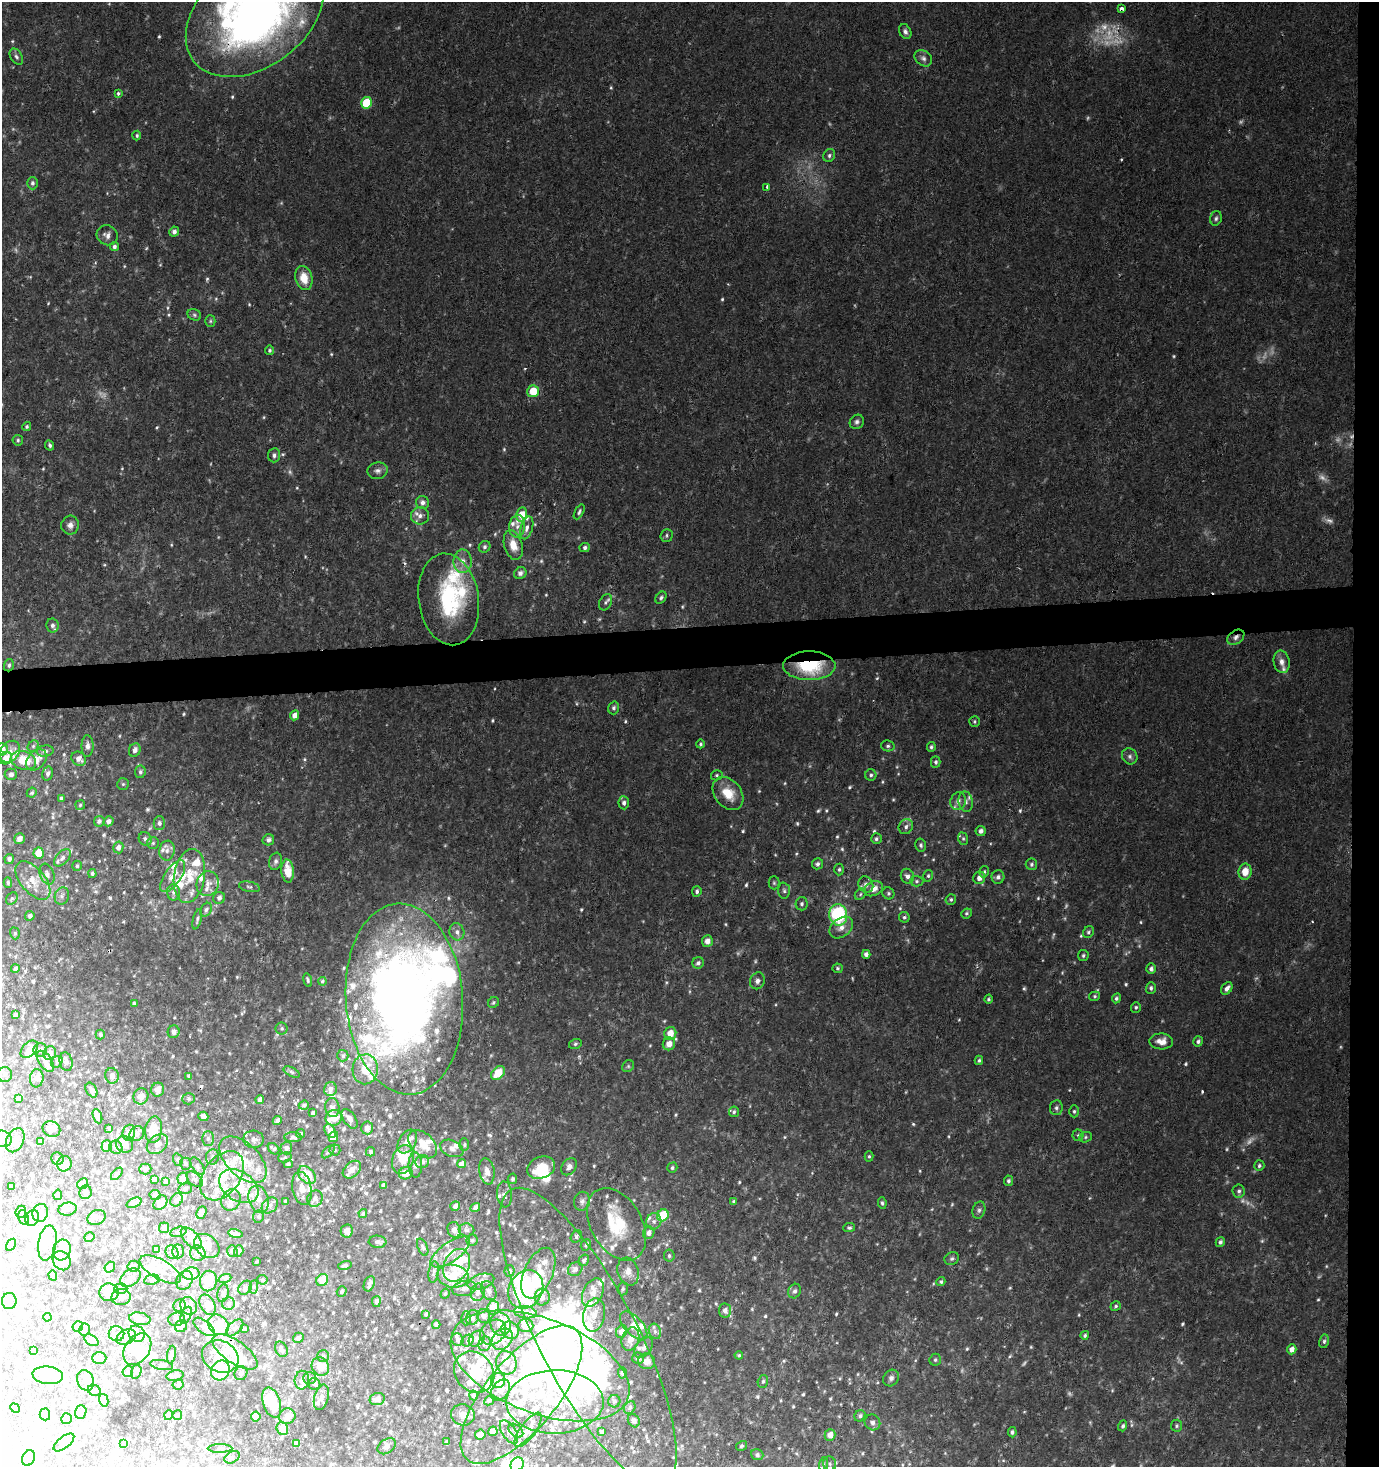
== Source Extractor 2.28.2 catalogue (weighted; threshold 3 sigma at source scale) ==
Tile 6 of 3 x 3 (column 3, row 2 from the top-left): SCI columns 2754-4130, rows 1465-2929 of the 4130 x 4393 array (HDU 1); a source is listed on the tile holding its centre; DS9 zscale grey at full resolution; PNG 1381 x 1469 px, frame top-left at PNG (2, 2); each listed source drawn as its Kron ellipse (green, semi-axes under 4 px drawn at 4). Shown black and unused: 5% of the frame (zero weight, under 2 of 3 exposures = <1% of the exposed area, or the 3 px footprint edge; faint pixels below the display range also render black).
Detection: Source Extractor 2.28.2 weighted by HDU 2 'WHT'; one run over the whole footprint, this tile lists its part. Background 0.0621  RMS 0.0069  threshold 0.0309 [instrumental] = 3 sigma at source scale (4.5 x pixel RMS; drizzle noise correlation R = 1.50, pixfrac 1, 0.0396/0.0396 arcsec/px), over >= 5 px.
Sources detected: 918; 34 too faint to see at this stretch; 50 inside a brighter object's white glare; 2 cosmic-ray / hot-pixel residue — neither listed nor drawn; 118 inside a brighter listed object's ellipse — not listed separately; of the other 714, all 500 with FLUX_AUTO >= 1.08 (the completeness limit of this list) listed and drawn (214 fainter detections not listed), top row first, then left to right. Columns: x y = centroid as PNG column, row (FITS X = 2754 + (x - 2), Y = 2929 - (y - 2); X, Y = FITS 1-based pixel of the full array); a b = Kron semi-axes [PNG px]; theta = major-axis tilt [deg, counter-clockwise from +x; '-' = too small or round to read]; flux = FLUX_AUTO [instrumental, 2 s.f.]
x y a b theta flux
1122 8 3 3 - 14
255 14 77 52 37 510
905 32 8 5 -63 2.4
16 57 9 5 -58 2.1
923 58 9 7 -37 2.7
118 93 4 3 - 1.7
367 103 6 5 - 26
137 136 5 4 - 1.2
829 155 7 5 61 1.8
32 183 6 5 - 1.8
767 187 4 3 - 2.1
1216 218 7 5 73 1.6
174 232 5 4 - 2.6
107 235 11 9 -34 3.6
114 247 4 4 - 1.9
304 278 12 8 -76 12
194 315 7 5 -23 1.5
210 321 5 5 - 1.1
270 350 4 4 - 1.3
533 391 6 5 - 13
857 422 7 6 - 2.1
27 427 4 4 - 1.4
18 440 5 5 - 1.1
50 445 5 4 - 1.6
274 455 7 6 - 2.3
378 471 10 8 10 3
422 503 6 6 - 3.4
579 512 8 4 62 1.4
522 515 7 5 79 12
420 516 9 8 - 3.9
70 525 9 8 - 3.8
517 526 11 8 81 4.4
527 528 12 6 74 3.6
667 535 6 6 - 1.4
513 545 15 9 -74 9.6
485 547 6 5 - 1.6
585 548 5 4 - 2.1
463 561 12 9 -89 6.2
520 573 6 5 - 3
661 598 7 5 54 1.6
449 599 46 30 -81 67
606 602 8 6 63 1.7
52 625 7 6 - 2.3
1236 637 9 6 36 3
1282 662 11 8 -78 4.5
9 665 6 4 72 1.5
809 666 26 14 0 47
614 708 6 5 - 1.7
295 715 5 4 - 5.6
974 721 5 5 - 1.2
700 744 4 4 - 1.1
33 746 6 5 - 1.3
87 746 11 6 89 3.5
888 746 7 5 -12 1.8
931 747 5 4 - 1.4
2 749 6 6 - 7.4
135 750 7 5 66 3.7
45 751 8 5 7 2.2
10 752 12 9 53 5.9
1130 756 8 7 - 2.3
6 758 6 6 - 7.2
79 759 8 6 -39 4.6
23 760 13 9 -17 17
36 760 12 8 48 8.7
936 762 5 5 - 1.6
140 772 6 5 - 1.7
11 774 6 6 - 2.4
48 774 7 5 75 2.3
717 775 6 5 - 1.2
871 775 5 5 - 1.6
123 784 6 6 - 1.1
32 793 5 4 - 1.3
728 793 18 13 -51 15
61 798 4 4 - 1.3
958 801 9 7 75 4.1
966 802 10 7 -79 2.8
624 803 6 5 - 2.2
80 805 5 4 - 1.1
99 821 5 5 - 2.1
109 821 5 4 - 2.8
159 823 7 6 - 2.3
906 827 8 7 - 2.7
981 831 5 5 - 2.8
19 839 5 5 - 4.1
145 839 7 6 - 2
876 839 5 5 - 1.6
963 839 6 5 - 1.3
268 840 6 5 - 3.1
153 843 6 6 - 1.3
921 845 6 5 - 1.6
118 847 6 5 - 3.1
167 851 10 7 82 3.4
39 853 5 5 - 15
62 858 10 6 48 2.8
9 859 5 4 - 2.1
275 861 9 6 73 2.5
817 864 5 5 - 2
1031 864 6 6 - 1.4
77 866 5 4 - 1.3
839 869 6 4 88 1.2
288 871 11 6 -85 14
984 872 6 4 75 1.2
1245 872 8 6 82 9.4
92 873 4 4 - 1.2
47 874 11 7 -70 3.8
173 876 18 8 56 9.1
189 876 27 15 81 20
907 876 8 6 -68 2.8
928 876 6 4 75 1.2
998 877 6 6 - 2.3
979 878 6 6 - 4.6
33 880 23 12 -50 14
917 881 7 5 -1 1.4
8 882 5 4 - 1.1
774 883 6 5 - 1.2
208 884 12 11 - 6.4
866 885 8 7 - 3
249 887 10 5 -11 1.8
873 889 10 7 25 6.5
697 891 5 4 - 1.9
784 891 8 6 -86 1.9
173 892 8 6 -89 2.5
888 893 6 5 - 1.4
860 894 6 5 - 1.3
62 896 9 7 72 2.5
12 898 7 5 53 1.3
219 898 6 5 - 2.6
951 900 5 5 - 1.2
802 904 6 6 - 1.8
206 910 7 5 61 1.6
967 913 5 4 - 1.2
838 915 11 9 -81 64
30 916 5 4 - 2.1
904 917 5 5 - 1.4
197 919 10 4 75 1.5
841 928 13 9 38 5.7
457 932 9 7 -69 3.4
1088 932 6 5 - 1.4
15 933 6 5 - 1.2
707 941 6 5 - 4.7
866 954 4 4 - 3.1
1083 955 5 5 - 1.3
698 963 6 5 - 2.2
837 968 5 5 - 1.4
15 969 4 4 - 1.5
1151 969 5 4 - 2.2
308 980 7 4 -75 1.3
322 981 4 4 - 1.1
757 981 8 7 - 3
1151 988 6 5 - 1.7
1227 988 7 5 55 3.4
1095 996 5 4 - 1.1
1116 998 5 4 - 1.4
404 999 96 58 -85 610
988 999 4 4 - 1.2
493 1003 6 5 - 1.2
134 1004 4 3 - 1.3
1136 1007 5 5 - 1.2
16 1015 4 3 - 1.2
282 1028 6 6 - 1.3
174 1032 6 6 - 2.8
670 1033 6 6 - 7.8
100 1035 5 4 - 1.4
1161 1041 12 8 -2 6.5
1198 1041 5 4 - 1.7
575 1044 6 5 - 1.3
669 1044 6 6 - 6.1
29 1049 10 6 44 3.6
40 1050 7 6 - 3.3
50 1053 7 6 - 4
343 1056 6 5 - 1.7
979 1060 5 4 - 1.2
45 1061 12 6 -55 3.5
57 1062 6 5 - 1.2
66 1062 9 6 -75 1.9
628 1066 6 5 - 1.4
365 1069 15 13 86 13
292 1072 8 4 -27 1.3
498 1073 8 6 45 15
5 1075 7 7 - 2.1
112 1076 8 6 -75 3.4
189 1076 4 3 - 1.5
37 1078 9 7 83 2.5
330 1089 7 6 - 3.3
91 1090 8 5 -61 2.5
158 1090 7 6 - 3.5
141 1096 8 7 - 4.7
19 1099 4 4 - 1.7
189 1099 6 5 - 1.2
260 1100 4 4 - 2.8
304 1105 5 4 - 1.3
332 1107 9 7 -84 3.2
1056 1108 7 6 - 1.9
1074 1111 6 4 -90 1.2
734 1112 5 5 - 1.2
313 1113 4 3 - 1.7
97 1116 7 3 -69 2.5
203 1116 5 4 - 2.4
334 1118 8 7 - 10
350 1119 11 6 -56 2.9
277 1121 4 3 - 1.5
109 1128 4 3 - 1.2
367 1128 6 6 - 3.4
51 1129 9 7 -23 3.4
154 1130 13 8 83 11
330 1131 7 5 -57 5.3
129 1133 8 6 76 6.1
300 1133 4 3 - 1.2
137 1134 8 6 47 2
1078 1135 5 5 - 1.2
293 1137 9 5 -3 1.6
333 1137 5 4 - 5.6
1085 1137 6 5 - 1.2
208 1138 7 5 90 2.1
2 1139 10 8 -15 3.6
254 1139 10 8 -4 3.6
15 1140 12 8 65 5
41 1141 4 4 - 2
407 1141 13 8 58 4.9
124 1144 9 8 - 5.5
157 1144 12 8 39 3.5
423 1144 17 11 -43 11
464 1145 6 5 - 1.2
107 1146 6 5 - 7.3
116 1147 7 6 - 2.3
286 1148 6 6 - 2.2
452 1148 12 8 -23 3.3
273 1149 6 5 - 1.8
335 1150 5 5 - 1.2
328 1152 8 4 45 1.2
370 1152 4 4 - 1.2
869 1156 5 4 - 1.1
212 1157 7 6 - 1.8
285 1157 7 5 16 1.3
57 1159 6 6 - 1.7
178 1160 6 4 -72 1.2
243 1160 29 16 -44 23
403 1160 15 10 72 13
422 1161 7 6 - 3.3
64 1164 8 7 - 7.1
185 1164 6 5 - 1.3
288 1164 4 4 - 1.6
461 1164 4 4 - 5.3
415 1165 13 6 -89 3.5
197 1166 10 5 -57 1.9
1259 1166 5 5 - 1.5
569 1167 9 6 53 3.4
541 1168 14 10 21 14
672 1168 5 5 - 1.3
145 1169 6 5 - 1.2
352 1170 10 7 43 4.9
487 1171 13 7 -80 4.5
406 1173 7 6 - 7.5
117 1174 7 4 46 1.3
307 1175 10 7 -47 16
222 1176 27 18 53 26
183 1178 6 5 - 5.3
154 1179 4 3 - 1.8
195 1179 10 6 -43 1.9
512 1179 5 4 - 1.2
165 1181 4 3 - 1.8
1008 1181 5 4 - 1.6
83 1184 6 5 - 3.5
384 1185 4 4 - 2.3
239 1186 21 14 -33 22
11 1187 4 3 - 1.9
185 1188 7 5 17 1.6
302 1188 17 9 -78 7.3
1239 1191 6 6 - 1.9
85 1192 7 6 - 2.2
505 1194 13 7 -86 2.6
58 1195 5 4 - 1.6
155 1195 5 5 - 1.6
259 1199 13 10 -73 7.8
315 1199 8 7 - 3.9
177 1200 7 5 54 4.5
231 1200 11 9 59 4.7
285 1201 3 3 - 1.1
582 1201 9 8 - 3.1
734 1201 4 3 - 1.5
134 1203 8 4 22 1.7
160 1203 8 6 50 5
882 1203 6 4 -82 1.3
270 1205 9 7 42 2.9
455 1206 5 4 - 2.6
475 1207 5 4 - 3
67 1209 9 6 11 2.6
979 1210 9 6 72 2
21 1212 6 5 - 1.4
201 1212 6 4 66 2.6
40 1213 9 7 71 4.1
363 1214 5 4 - 1.1
663 1215 6 5 - 26
23 1217 7 5 -73 1.4
258 1217 6 5 - 1.2
32 1218 8 6 59 6.1
96 1218 9 7 25 2.8
654 1221 8 7 - 2.9
616 1224 39 25 -60 39
164 1228 5 5 - 4.2
849 1228 6 4 7 1.2
454 1230 8 6 -67 4.4
466 1230 8 6 -11 2.2
347 1231 6 6 - 3.5
178 1232 8 5 15 1.5
649 1233 6 5 - 4
235 1234 7 4 -10 2
89 1237 5 4 - 1.1
576 1237 6 5 - 1.5
191 1238 13 7 -47 8.4
472 1240 5 5 - 1.1
377 1242 9 6 -4 1.9
1220 1242 5 4 - 1.8
47 1243 18 9 80 7.9
11 1245 6 4 58 2.2
586 1245 6 5 - 1.2
207 1246 14 10 -40 6.4
423 1247 9 5 -67 1.5
62 1250 10 9 - 5.1
156 1250 4 4 - 2.4
178 1251 7 6 - 1.7
232 1251 6 5 - 1.5
239 1251 6 4 70 1.5
172 1252 7 6 - 2.3
450 1252 23 9 35 9.8
198 1253 8 7 - 4.5
669 1256 6 5 - 1.3
952 1258 7 6 - 1.6
584 1260 6 5 - 1.7
62 1261 10 8 -55 6.3
256 1262 3 3 - 2
345 1265 7 4 17 1.7
457 1265 17 12 65 20
133 1266 6 5 - 1.7
110 1267 5 5 - 4.3
160 1269 23 10 -29 8
575 1269 8 6 42 2.5
509 1271 5 5 - 1.6
434 1272 11 5 82 2
628 1272 14 10 -73 6.8
538 1273 27 14 66 14
191 1274 8 6 11 8.1
53 1275 5 4 - 1.2
453 1276 16 11 -8 20
130 1278 11 8 38 3
225 1278 7 4 18 1.2
152 1280 8 5 11 1.4
184 1280 10 8 61 2.8
262 1280 5 5 - 1.5
322 1280 6 5 - 16
208 1281 10 8 78 11
481 1282 14 7 17 4.6
941 1282 4 4 - 1.2
369 1284 8 5 68 2.1
254 1287 7 3 82 1.1
245 1288 8 6 50 2.1
464 1288 12 7 10 3.7
121 1289 7 5 1 1.6
526 1289 20 16 59 30
623 1289 7 5 86 1.3
342 1291 5 4 - 1.3
489 1291 10 7 -60 3
795 1291 7 6 - 2.3
109 1292 10 8 4 14
478 1292 9 7 78 3.1
223 1293 9 5 80 1.6
593 1293 15 9 63 7.4
445 1294 5 4 - 1.2
121 1297 9 8 - 2.9
542 1297 8 7 - 2.9
9 1301 8 7 - 3.3
376 1301 5 4 - 2.2
228 1304 6 6 - 2.4
207 1305 11 7 -62 4.5
180 1306 6 6 - 1.8
189 1306 9 8 - 3.6
1116 1306 5 4 - 1.2
493 1308 7 6 - 9.2
725 1311 7 6 - 3.3
525 1312 11 6 -8 3
426 1314 4 3 - 1.1
186 1315 9 5 66 1.7
594 1315 17 11 79 8.8
484 1316 7 6 - 2.1
47 1317 4 4 - 1.5
473 1317 7 6 - 2.1
466 1318 7 4 -90 1.3
140 1319 11 6 -11 2.8
177 1319 8 6 10 2.6
501 1324 12 10 -66 6.6
218 1325 11 9 -45 18
436 1325 4 4 - 1.7
78 1326 5 5 - 9.4
181 1326 6 5 - 3.4
526 1326 7 6 - 5.7
634 1326 17 9 -46 9.4
204 1327 12 6 -38 3
235 1328 10 6 43 2.6
85 1329 6 5 - 1.3
244 1329 3 3 - 1.1
510 1330 9 8 - 8.1
655 1331 8 6 -70 2.3
493 1332 14 11 42 5.7
622 1332 6 5 - 5.1
116 1334 8 7 - 2.7
137 1334 8 7 - 3.3
1085 1335 4 4 - 1.3
126 1337 10 7 26 3
588 1337 166 49 -62 200
298 1338 5 5 - 2.2
477 1339 9 6 43 2.7
502 1339 12 9 47 7.4
630 1339 12 8 70 6.3
91 1340 8 5 -32 1.4
458 1340 6 5 - 1.8
468 1341 6 5 - 1.3
1324 1341 7 5 79 1.5
485 1344 7 6 - 2.1
644 1347 12 7 50 3.6
137 1349 17 12 56 11
281 1349 8 6 -64 1.9
1292 1349 5 4 - 4.8
34 1351 4 3 - 1.2
235 1352 26 11 -34 25
171 1355 9 4 82 2.3
739 1355 4 4 - 1.1
323 1356 6 6 - 1.5
220 1357 19 15 -27 15
99 1358 7 6 - 1.6
638 1358 6 5 - 2
935 1360 6 5 - 1.4
647 1361 8 8 - 5.1
506 1363 12 10 -75 6.9
161 1365 11 4 -9 1.7
540 1366 94 47 -21 350
320 1367 9 8 - 10
220 1370 10 9 - 42
128 1372 5 5 - 1.3
136 1372 7 5 75 1.2
474 1372 22 19 -50 19
241 1373 7 6 - 2
622 1373 5 4 - 1.2
48 1375 15 8 -6 9
175 1375 8 5 13 1.6
310 1378 6 5 - 1.7
891 1378 9 7 55 2.8
85 1380 10 8 -69 3
302 1380 9 7 82 3.1
498 1381 7 7 - 14
763 1381 6 5 - 1.4
314 1384 6 6 - 2.3
178 1385 5 5 - 1.7
94 1390 6 5 - 1.7
500 1390 11 8 53 7.2
521 1395 85 35 50 98
474 1396 5 4 - 1.6
321 1397 13 7 74 3.5
377 1399 7 6 - 4.1
104 1400 6 4 -76 6.2
489 1400 6 4 45 1.2
614 1401 6 6 - 1.4
272 1402 15 8 -73 19
555 1402 48 31 1 72
630 1407 7 5 60 1.3
15 1408 5 3 - 1.2
81 1412 7 5 70 2.1
45 1414 6 5 - 1.3
169 1415 5 4 - 2.4
177 1415 5 4 - 1.2
463 1415 12 10 -13 5.2
287 1416 8 7 - 5.9
860 1416 6 5 - 1.9
256 1417 5 4 - 7
66 1419 5 5 - 3.5
634 1421 7 5 -59 1.9
872 1422 8 7 - 2.8
1123 1426 5 4 - 1.6
1177 1426 6 5 - 1.3
282 1429 7 5 -64 12
528 1430 20 7 54 11
493 1431 5 4 - 4.7
516 1431 8 5 -39 2.2
509 1432 13 6 -56 3.7
602 1432 4 3 - 1.5
1012 1432 5 4 - 1.7
480 1435 5 5 - 4.2
830 1435 6 5 - 5.8
64 1442 12 6 39 3.7
447 1442 4 3 - 1.2
296 1443 4 4 - 2.5
124 1444 3 3 - 1.2
387 1446 10 6 34 3.3
741 1446 6 4 32 1.2
220 1448 12 4 0 1.9
757 1455 6 5 - 1.7
232 1457 8 5 31 1.8
29 1458 8 6 66 2.2
517 1464 7 6 - 62
823 1464 7 4 71 1.1
830 1464 7 6 - 2.1
Overlapping masked pixels (flux is a lower limit): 9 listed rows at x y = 1122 8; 255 14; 1236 637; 809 666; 404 999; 259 1199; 588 1337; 540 1366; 521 1395
Isophote crosses this tile's border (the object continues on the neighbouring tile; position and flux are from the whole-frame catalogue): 4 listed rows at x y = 255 14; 2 749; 2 1139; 517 1464
Unlisted compact peaks at least as high as the median listed source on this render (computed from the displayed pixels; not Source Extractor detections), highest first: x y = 796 854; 525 369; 666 982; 959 1020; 949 1136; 1340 1047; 104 565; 305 557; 933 859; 933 1284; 898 774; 664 1021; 218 537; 1112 1390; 216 299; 775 855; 174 1017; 93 111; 494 689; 576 704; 1024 1412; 281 203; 925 855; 906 1092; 124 892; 196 1051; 775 1005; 13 129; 812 1173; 986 1269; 1090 1422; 1153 1378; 210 464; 945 1453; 974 1424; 1238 1167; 99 861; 1065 918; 690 991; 796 1453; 643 921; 95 262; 824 1391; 837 1343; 750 1106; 406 573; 1097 990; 854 305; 728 284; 877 1244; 990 844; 914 1279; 1117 945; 1257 978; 908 940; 1258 1427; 224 979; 776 803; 398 27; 46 792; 731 826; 1019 921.